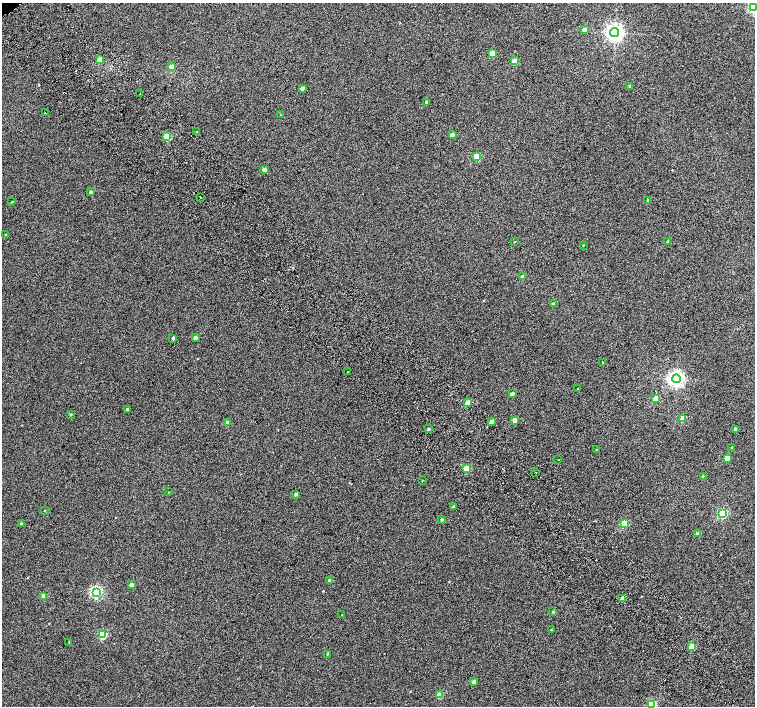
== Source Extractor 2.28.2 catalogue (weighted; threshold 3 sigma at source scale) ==
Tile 6 of 4 x 4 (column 2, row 2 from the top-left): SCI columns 1557-3062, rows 3080-4486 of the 6118 x 6093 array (HDU 1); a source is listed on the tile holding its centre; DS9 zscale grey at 2 x 2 block average (1 PNG px = mean of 2 x 2 image px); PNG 757 x 708 px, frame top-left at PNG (2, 3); each listed source drawn as its Kron ellipse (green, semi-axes under 4 px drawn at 4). Shown black and unused: <1% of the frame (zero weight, under 2 of 3 exposures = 3% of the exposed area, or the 3 px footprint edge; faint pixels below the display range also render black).
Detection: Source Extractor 2.28.2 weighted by HDU 2 'WHT'; one run over the whole footprint, this tile lists its part. Background 0.0524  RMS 0.052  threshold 0.234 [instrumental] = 3 sigma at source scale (4.5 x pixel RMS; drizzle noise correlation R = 1.50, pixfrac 1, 0.0396/0.0396 arcsec/px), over >= 5 px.
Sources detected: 77; all 77 listed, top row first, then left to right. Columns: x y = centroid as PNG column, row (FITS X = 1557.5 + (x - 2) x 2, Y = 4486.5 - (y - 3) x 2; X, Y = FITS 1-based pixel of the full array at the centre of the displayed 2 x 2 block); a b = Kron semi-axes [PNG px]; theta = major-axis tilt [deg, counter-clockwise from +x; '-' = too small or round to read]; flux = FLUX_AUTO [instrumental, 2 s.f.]
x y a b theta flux
753 7 4 3 - 1400
584 29 3 3 - 52
614 32 4 4 - 5000
492 54 3 3 - 190
100 60 3 3 - 180
514 61 3 3 - 170
171 67 3 3 - 100
629 86 3 2 - 8.2
302 88 3 3 - 47
140 94 2 2 - 9.4
426 102 3 2 - 18
45 112 2 2 - 23
281 115 2 2 - 4.4
197 132 2 2 - 58
452 135 3 3 - 100
167 137 3 3 - 280
477 156 3 3 - 340
264 170 3 3 - 71
90 192 3 2 - 25
200 197 2 2 - 11
648 200 2 2 - 32
12 202 2 2 - 6.3
6 235 3 3 - 9.8
515 242 2 2 - 6.5
668 242 4 2 - 23
583 245 2 2 - 6.2
523 277 3 3 - 66
553 304 3 2 - 12
195 337 3 3 - 35
173 338 3 2 - 19
603 362 2 2 - 6
347 372 2 2 - 29
677 379 4 4 - 3800
578 389 2 2 - 5.5
512 394 3 2 - 32
656 398 3 3 - 130
468 403 3 3 - 160
127 410 3 2 - 25
70 414 3 2 - 11
683 418 3 3 - 190
515 420 3 3 - 120
491 422 3 2 - 96
227 423 3 3 - 62
428 429 3 2 - 17
735 429 3 2 - 34
732 448 3 2 - 7.8
596 450 2 2 - 5.7
727 458 3 3 - 210
558 460 2 2 - 17
466 468 3 3 - 330
536 472 2 2 - 26
703 476 3 2 - 6.3
422 480 2 2 - 4
169 492 2 2 - 4.5
296 494 3 2 - 25
453 506 3 2 - 10
44 511 2 2 - 4.4
723 514 3 3 - 820
442 520 2 2 - 21
624 523 3 3 - 440
21 524 3 2 - 16
698 533 3 2 - 48
330 580 3 2 - 42
131 585 3 2 - 52
96 592 4 4 - 1700
44 596 3 3 - 130
623 599 4 3 - 100
553 612 3 3 - 12
342 615 2 2 - 4.8
551 630 3 2 - 9.3
102 635 3 3 - 490
69 642 3 2 - 7.7
692 646 3 3 - 250
327 654 2 2 - 7.4
473 682 3 3 - 110
439 695 3 3 - 210
652 704 3 3 - 480
Isophote crosses this tile's border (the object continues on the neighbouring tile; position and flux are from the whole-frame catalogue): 2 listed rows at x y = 753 7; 652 704